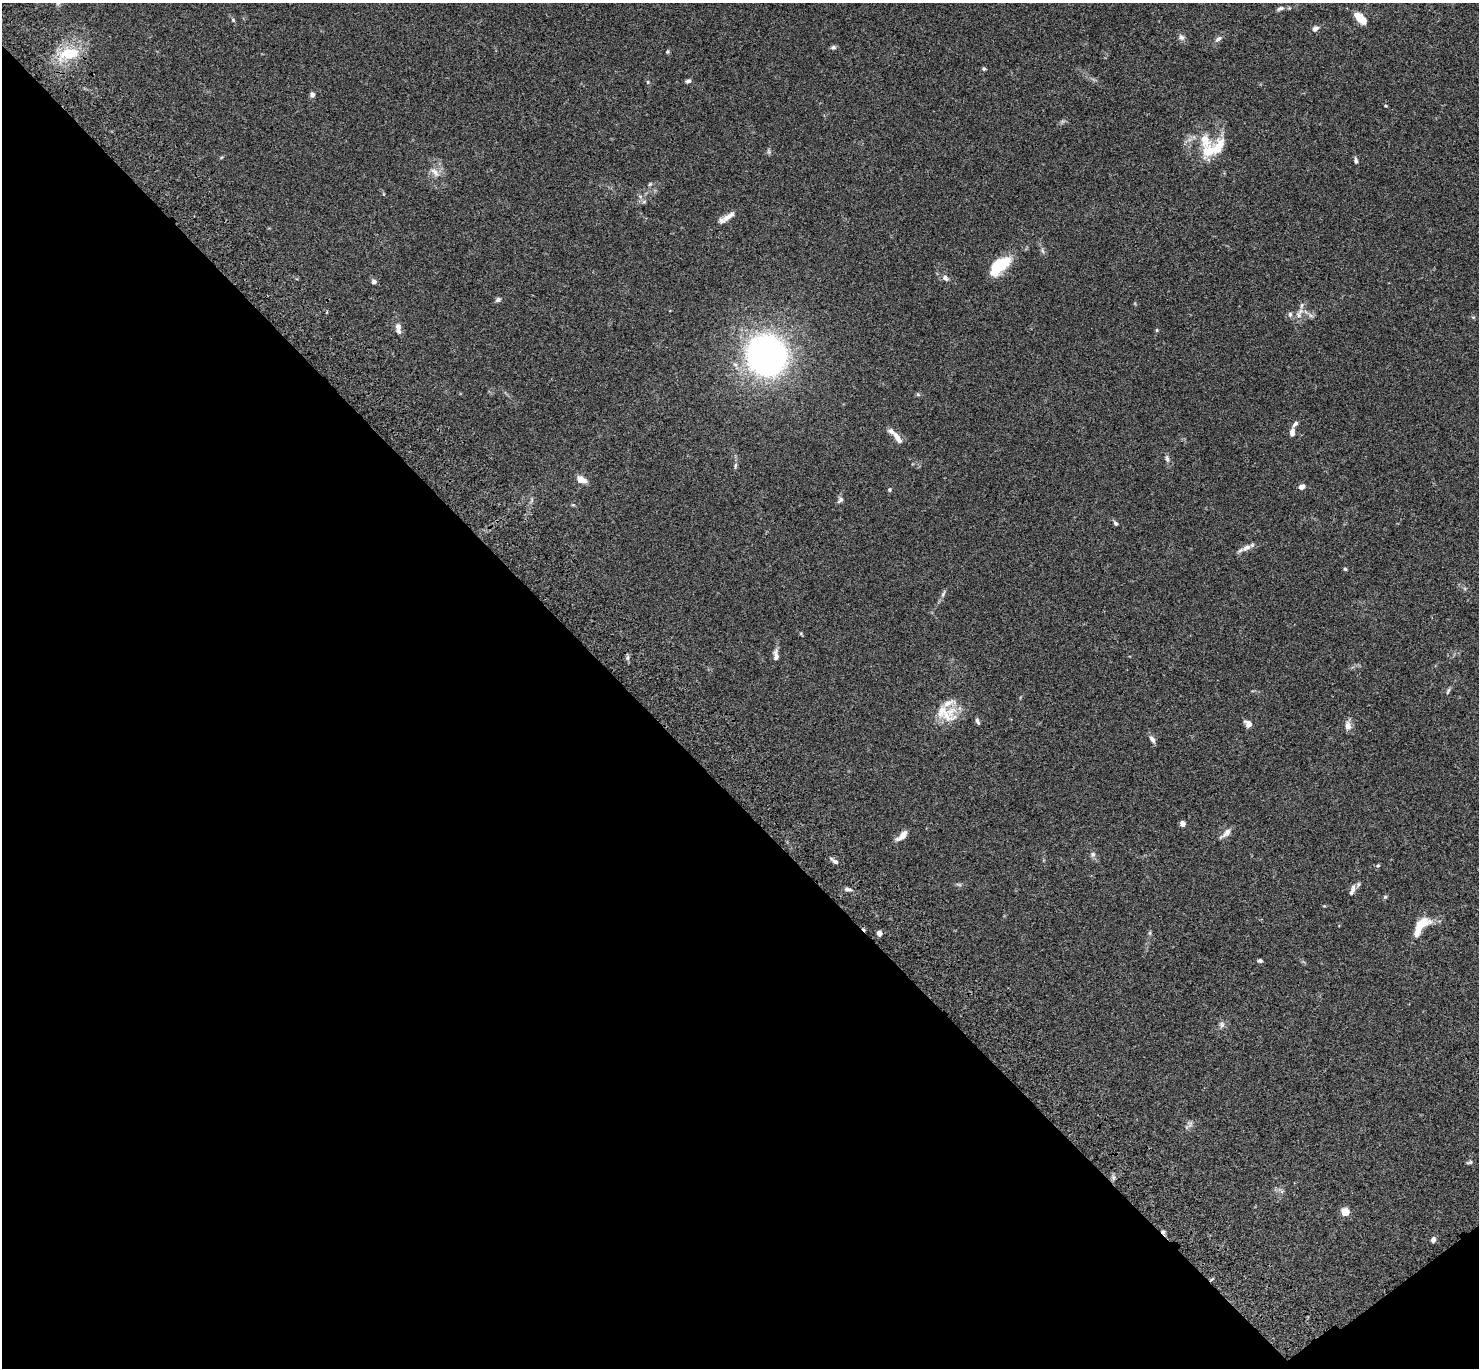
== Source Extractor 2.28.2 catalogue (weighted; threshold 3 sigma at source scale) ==
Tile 14 of 4 x 4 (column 2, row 4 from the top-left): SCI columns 1579-3055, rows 384-1749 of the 6110 x 6090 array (HDU 1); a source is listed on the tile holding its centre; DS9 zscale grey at full resolution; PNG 1481 x 1370 px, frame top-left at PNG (2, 3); no overlay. Shown black and unused: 43% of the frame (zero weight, under 3 of 4 exposures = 6% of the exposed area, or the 3 px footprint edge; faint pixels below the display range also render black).
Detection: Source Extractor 2.28.2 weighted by HDU 2 'WHT'; one run over the whole footprint, this tile lists its part. Background 0.0588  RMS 0.0052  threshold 0.0236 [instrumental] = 3 sigma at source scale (4.5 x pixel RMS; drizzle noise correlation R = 1.50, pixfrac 1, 0.05/0.05 arcsec/px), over >= 5 px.
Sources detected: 81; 1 too faint to see at this stretch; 2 cosmic-ray / hot-pixel residue — not listed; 6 inside a brighter listed object's ellipse — not listed separately; the other 72 listed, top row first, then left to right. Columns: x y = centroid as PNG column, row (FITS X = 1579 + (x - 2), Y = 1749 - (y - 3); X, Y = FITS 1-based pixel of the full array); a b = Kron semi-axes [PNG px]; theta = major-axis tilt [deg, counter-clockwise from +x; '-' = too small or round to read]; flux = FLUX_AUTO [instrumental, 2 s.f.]
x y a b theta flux
1280 8 10 5 21 1.5
1360 18 12 6 -45 11
233 20 6 4 -47 0.72
1315 28 8 6 35 1.8
1181 37 9 7 -57 1.8
1218 39 10 6 36 1.8
833 47 7 5 18 1.1
668 51 5 5 - 0.67
69 53 22 11 8 18
984 69 5 4 - 0.7
688 81 7 5 8 1.2
648 82 6 4 -72 0.61
312 94 7 6 - 1.5
1385 106 4 3 - 0.57
1205 140 29 17 -62 12
1356 160 8 4 -85 1.2
435 172 17 8 -44 3.6
650 184 7 4 45 0.71
644 202 7 4 2 0.9
728 217 20 7 35 4.3
1000 266 28 14 40 17
945 278 9 6 -39 1.8
374 281 6 6 - 1.4
498 299 7 5 25 1.3
1301 305 9 4 81 1.3
1290 314 7 5 75 1.2
1298 315 10 7 -60 2.4
1311 315 8 5 -44 1.3
398 327 10 8 88 2.2
1157 330 5 4 - 0.53
766 355 28 26 -56 230
918 394 6 4 -66 0.76
1295 424 9 5 48 1.5
1292 433 9 5 85 2.8
897 438 19 7 -56 3.9
1167 459 10 6 -74 1.7
735 465 8 4 81 0.97
581 480 11 7 -25 4.6
1301 487 7 6 - 2.1
890 490 5 5 - 0.71
840 500 8 6 51 1.6
1115 523 7 5 -58 0.97
1246 548 16 7 27 3
1345 569 4 4 - 0.64
943 594 9 5 60 1.3
776 655 16 7 -88 2.6
627 658 7 4 71 0.97
1448 691 10 4 69 0.86
942 711 41 18 0 13
977 721 8 4 -67 1.2
1248 724 8 6 -43 3.5
1348 726 11 7 -89 3.5
1152 739 10 5 -58 2
1182 823 5 5 - 2.2
1226 833 16 6 41 3
902 836 14 6 39 4.5
1093 854 8 7 - 1.4
835 861 11 5 -34 1.7
1378 866 5 5 - 0.69
959 884 9 4 -13 0.89
847 889 10 4 -10 1.5
1353 890 14 7 78 2.2
1385 897 6 5 - 0.69
1421 925 21 9 53 14
879 933 5 5 - 2.2
1150 933 6 4 -73 0.7
1260 961 6 5 - 0.98
1222 1024 9 8 - 1.7
1190 1124 10 5 62 1.5
1470 1162 8 4 17 0.85
1345 1212 6 6 - 8.5
1433 1240 6 5 - 2